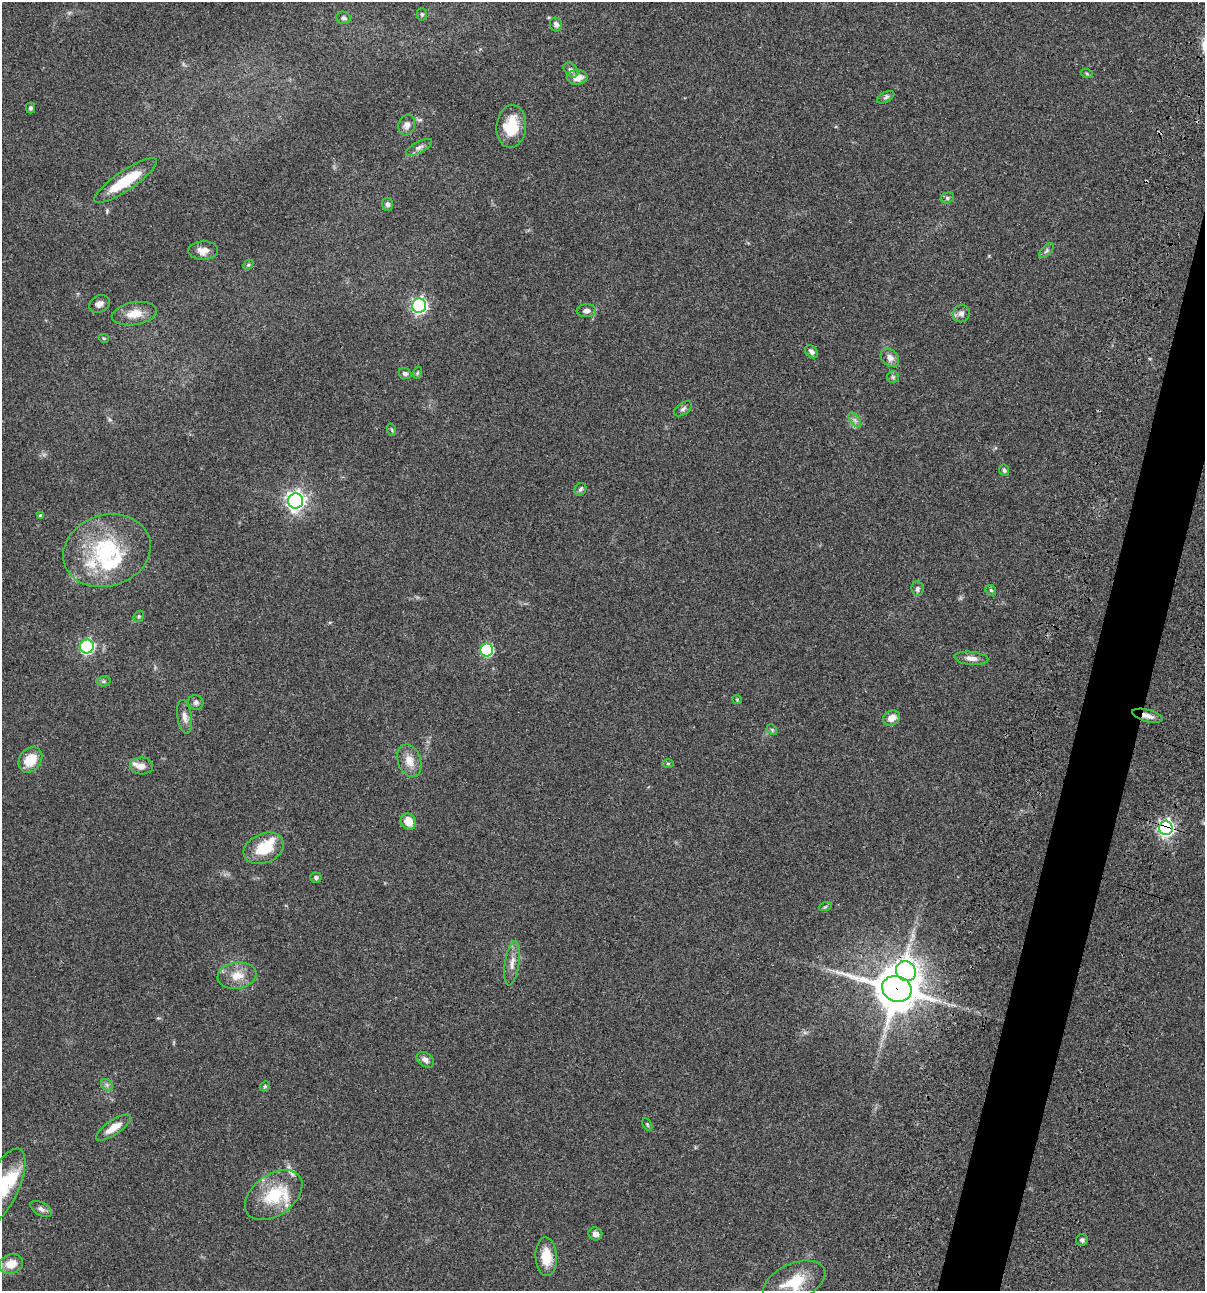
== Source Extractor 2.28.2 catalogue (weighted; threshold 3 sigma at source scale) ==
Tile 10 of 4 x 4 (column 2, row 3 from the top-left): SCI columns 1438-2640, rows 1409-2697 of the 5406 x 5391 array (HDU 1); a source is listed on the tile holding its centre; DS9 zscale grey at full resolution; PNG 1207 x 1293 px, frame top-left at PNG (2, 2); each listed source drawn as its Kron ellipse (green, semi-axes under 4 px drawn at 4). Shown black and unused: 4% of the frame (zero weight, under 3 of 4 exposures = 9% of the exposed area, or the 3 px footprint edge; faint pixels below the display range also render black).
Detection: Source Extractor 2.28.2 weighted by HDU 2 'WHT'; one run over the whole footprint, this tile lists its part. Background 0.0472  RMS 0.0053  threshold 0.0239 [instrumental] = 3 sigma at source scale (4.5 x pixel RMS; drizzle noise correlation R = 1.50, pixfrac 1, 0.05/0.05 arcsec/px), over >= 5 px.
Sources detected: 82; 1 inside a brighter object's white glare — neither listed nor drawn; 6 inside a brighter listed object's ellipse — not listed separately; the other 75 listed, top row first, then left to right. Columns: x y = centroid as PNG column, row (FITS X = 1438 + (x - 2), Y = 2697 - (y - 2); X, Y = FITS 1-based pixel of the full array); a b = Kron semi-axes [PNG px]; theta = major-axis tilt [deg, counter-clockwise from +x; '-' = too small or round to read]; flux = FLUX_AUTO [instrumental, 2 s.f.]
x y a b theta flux
422 14 6 5 - 0.86
343 18 7 6 - 1.1
556 25 7 6 - 1.8
571 70 9 6 -44 1.5
1087 74 6 4 -19 0.59
577 77 10 7 2 5.7
886 97 9 5 28 1.3
30 108 5 4 - 1.1
407 125 10 8 70 2.5
511 126 21 14 84 15
419 147 14 5 27 2.2
126 180 37 10 34 22
947 198 7 5 16 0.99
387 204 6 5 - 1.5
203 250 15 9 1 4.1
1046 251 9 4 45 1.2
248 265 6 4 44 0.72
99 304 11 8 24 2.3
419 306 7 7 - 130
586 311 10 6 3 2.2
134 314 23 11 10 7.4
961 314 9 8 - 2.1
104 338 5 4 - 0.53
812 352 7 5 -49 1.8
890 358 10 7 -42 3
405 373 6 5 - 1.4
417 373 6 3 71 0.62
893 377 6 6 - 0.9
683 409 10 5 35 1.5
855 420 8 4 -53 1.5
392 430 6 4 -71 0.62
1004 470 6 5 - 1.2
580 489 7 5 58 1.2
296 501 7 7 - 260
40 516 4 3 - 0.79
107 551 44 35 17 46
917 589 7 6 - 1.3
991 590 6 4 -45 0.84
139 616 6 4 54 0.74
87 647 7 7 - 92
487 650 6 6 - 53
971 658 17 6 -5 3
104 681 7 5 11 0.94
737 700 5 4 - 0.54
196 702 7 7 - 1.5
1147 716 15 6 -14 3.3
184 717 17 7 -80 3.2
891 718 9 7 27 5
772 730 6 4 -47 0.76
30 760 14 11 54 10
409 761 17 11 -69 6.1
668 764 6 4 1 0.59
142 766 11 8 -3 3.4
408 821 8 7 - 7
1166 828 7 6 - 190
264 848 21 14 23 14
316 878 5 5 - 1.2
825 907 6 4 18 0.69
512 963 22 7 81 4.3
906 971 10 9 - 220
237 976 19 13 10 7.7
897 989 15 12 -20 1600
425 1060 9 7 -37 2.4
107 1085 7 5 -45 1.1
265 1086 6 4 46 0.65
647 1124 7 4 -59 0.59
113 1128 20 7 34 6.1
2 1187 42 16 65 24
274 1195 32 20 35 24
41 1209 12 6 -31 1.9
595 1234 7 6 - 2.7
1082 1240 6 6 - 1.1
546 1257 19 10 -87 9.6
11 1264 12 9 21 7.3
794 1282 33 18 24 17
Overlapping masked pixels (flux is a lower limit): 4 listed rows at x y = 1147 716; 1166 828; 906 971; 897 989
Isophote crosses this tile's border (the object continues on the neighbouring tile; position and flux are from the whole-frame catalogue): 1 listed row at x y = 2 1187